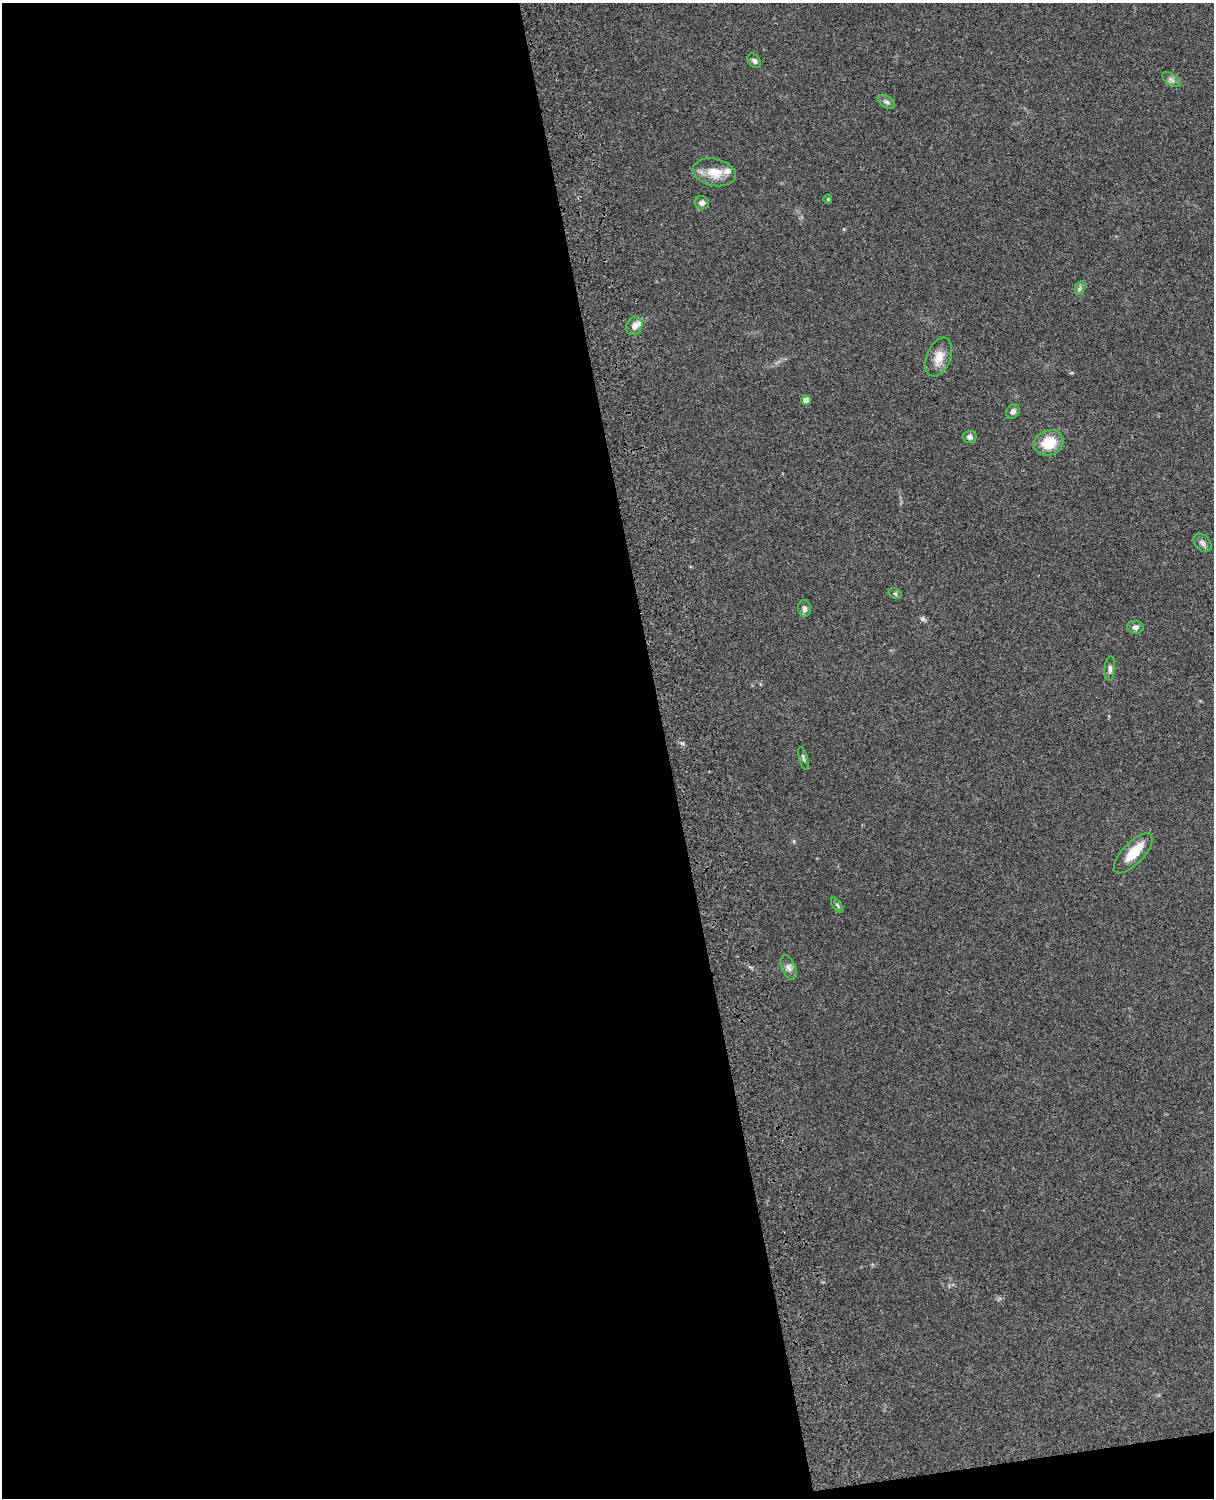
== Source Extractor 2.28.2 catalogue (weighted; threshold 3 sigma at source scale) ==
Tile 9 of 4 x 3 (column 1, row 3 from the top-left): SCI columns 119-1330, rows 165-1660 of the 5089 x 4928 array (HDU 1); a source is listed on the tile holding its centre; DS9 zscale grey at full resolution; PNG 1216 x 1500 px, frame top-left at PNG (2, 3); each listed source drawn as its Kron ellipse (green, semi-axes under 4 px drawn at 4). Shown black and unused: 56% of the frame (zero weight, under 3 of 4 exposures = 6% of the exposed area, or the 3 px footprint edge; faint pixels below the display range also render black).
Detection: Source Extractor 2.28.2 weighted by HDU 2 'WHT'; one run over the whole footprint, this tile lists its part. Background 0.29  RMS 0.0094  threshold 0.0423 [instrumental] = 3 sigma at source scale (4.5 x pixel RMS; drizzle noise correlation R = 1.50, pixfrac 1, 0.05/0.05 arcsec/px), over >= 5 px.
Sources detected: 25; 1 too faint to see at this stretch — neither listed nor drawn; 2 inside a brighter listed object's ellipse — not listed separately; the other 22 listed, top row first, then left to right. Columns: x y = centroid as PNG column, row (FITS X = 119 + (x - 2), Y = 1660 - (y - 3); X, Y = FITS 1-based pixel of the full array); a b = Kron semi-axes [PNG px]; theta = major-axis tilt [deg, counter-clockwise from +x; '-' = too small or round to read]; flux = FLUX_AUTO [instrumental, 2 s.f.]
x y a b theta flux
754 61 8 5 -51 2.8
1171 79 10 5 -36 2.9
886 102 10 5 -30 2.8
714 172 22 13 -11 17
828 199 4 4 - 1
702 203 7 6 - 3.6
1080 288 7 4 71 2
634 326 9 8 - 5.6
939 357 20 12 68 12
806 400 5 4 - 7.7
1013 411 8 6 56 4
969 437 7 6 - 3.2
1049 443 15 12 21 24
1202 543 10 7 -47 3.5
895 594 7 4 -30 1.3
804 609 8 6 -85 3.1
1135 627 8 6 -8 3.5
1110 669 12 5 85 3.3
803 758 12 4 -74 1.9
1133 853 25 11 47 20
837 905 9 4 -55 1.9
789 968 13 7 -68 4.2